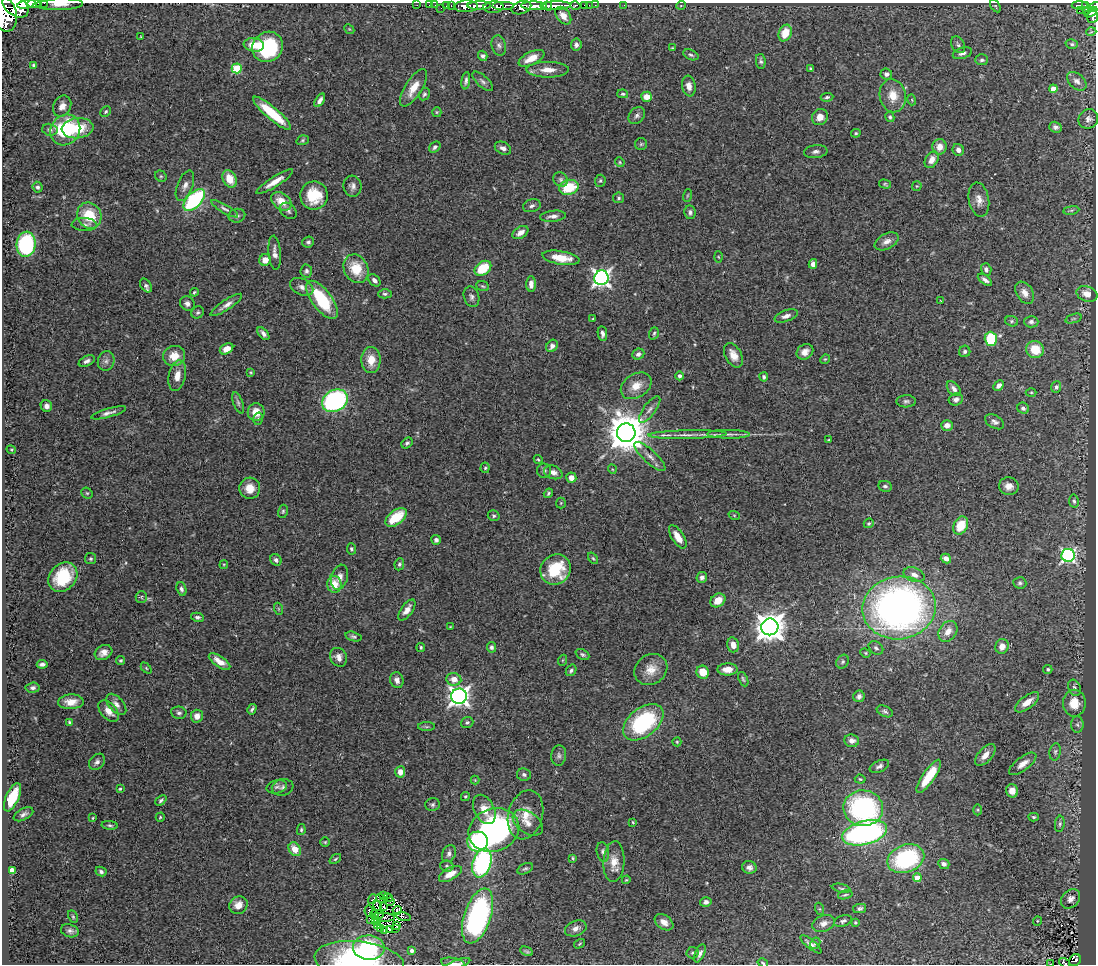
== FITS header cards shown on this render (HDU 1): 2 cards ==
NAXIS1  =                 1094
NAXIS2  =                  962

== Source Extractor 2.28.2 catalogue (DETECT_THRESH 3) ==
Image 1094 x 962 px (HDU 1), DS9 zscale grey, 1 PNG px = 1 image px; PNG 1098 x 966 px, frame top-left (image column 1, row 962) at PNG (2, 3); each listed source drawn as its Kron ellipse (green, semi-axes under 4 px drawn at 4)
Background 1.02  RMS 0.061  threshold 0.182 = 3 sigma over >= 5 px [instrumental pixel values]
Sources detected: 395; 3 with non-positive FLUX_AUTO (blend fragments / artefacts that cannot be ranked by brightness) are neither listed nor drawn; the other 392 listed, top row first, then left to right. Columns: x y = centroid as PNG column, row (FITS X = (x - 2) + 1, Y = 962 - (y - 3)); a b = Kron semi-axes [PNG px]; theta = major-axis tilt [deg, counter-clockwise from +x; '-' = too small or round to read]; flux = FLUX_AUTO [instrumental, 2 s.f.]
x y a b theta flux
44 3 2 2 - 32
26 4 9 4 12 1300
34 4 7 3 -1 910
59 4 23 6 1 49
417 5 2 2 - 10
429 5 2 2 - 5.2
435 5 2 2 - 15
446 5 3 2 - 36
451 5 3 2 - 34
504 5 11 4 0 660
555 5 15 4 1 1200
585 5 3 2 - 22
589 5 3 2 - 7
595 5 3 2 - 6.8
624 5 2 2 - 2
681 5 5 3 - 3.8
1080 5 8 3 -2 120
16 6 14 10 -35 1800
466 6 12 6 2 1500
479 6 11 4 0 1600
534 6 13 4 -1 2300
547 6 5 4 - 690
575 6 5 3 - 170
995 6 7 4 -56 5.6
1085 6 4 3 - 150
493 7 10 5 3 540
1094 7 7 4 30 340
441 8 2 2 - 13
521 8 10 6 19 890
1081 10 4 2 - 12
1087 10 4 3 - 88
1091 12 7 3 32 420
4 14 18 12 -71 3300
563 16 10 6 -52 34
1092 16 7 5 85 510
349 29 6 4 -44 3.9
1091 32 5 3 - 3.5
785 33 8 6 67 76
141 37 3 2 - 2.8
1072 44 6 5 - 7.5
254 45 10 6 -7 72
499 45 10 7 -75 15
576 45 6 5 - 14
958 45 9 6 -59 11
268 47 16 14 42 320
672 48 4 3 - 4
962 53 10 5 19 18
691 55 8 5 -23 8.6
483 56 5 4 - 11
531 58 14 6 26 54
982 60 6 5 - 9
761 61 7 4 -80 9.2
34 65 3 3 - 6.4
237 68 5 5 - 210
811 69 4 3 - 6.6
548 70 21 8 0 49
886 74 6 5 - 17
466 81 9 4 82 11
483 81 13 5 -43 13
1077 81 11 7 -41 19
689 86 10 7 -81 27
413 88 21 8 58 63
1053 89 4 4 - 70
424 94 6 5 - 8
623 94 5 4 - 6.2
893 96 17 13 -80 65
647 97 5 5 - 42
827 97 6 4 8 8
320 100 7 4 56 17
912 100 5 3 - 4
62 106 11 8 63 30
106 111 6 4 45 7
437 112 5 4 - 4.7
272 113 24 6 -40 180
637 116 9 7 49 14
820 117 8 7 - 35
890 117 5 4 - 7.6
1088 119 10 9 - 19
1055 127 6 5 - 12
78 128 16 10 6 120
50 130 8 6 -13 12
65 130 16 14 51 300
856 133 5 3 - 5.7
303 140 6 4 18 6.7
641 144 6 6 - 7.2
435 147 6 4 43 9.9
940 147 7 7 - 39
503 148 8 6 -26 20
958 150 6 5 - 19
816 152 12 6 6 15
932 160 9 6 60 34
620 162 5 4 - 4.8
161 176 6 5 - 7.2
229 179 9 6 -63 67
561 179 8 7 - 12
600 181 6 5 - 7
275 182 21 5 32 41
885 184 6 4 -15 5.7
185 186 16 7 68 25
353 186 10 9 - 20
917 186 5 4 - 4.5
38 187 5 5 - 9.2
569 187 10 7 14 150
314 195 14 14 - 140
687 196 6 3 71 3.9
618 198 5 5 - 8
194 200 13 7 46 490
979 200 17 10 -79 36
281 201 11 8 -36 60
532 206 9 6 16 13
225 209 15 4 -30 13
1071 210 8 4 8 7
288 211 9 7 -42 12
690 212 7 5 -80 11
89 215 13 11 -61 130
237 216 8 7 - 12
553 216 13 5 6 20
84 225 13 6 -2 18
520 233 9 5 33 25
887 241 13 7 28 25
308 242 6 5 - 9.3
26 244 12 9 82 470
275 253 17 6 -85 24
718 257 5 3 - 3.9
561 258 19 6 -9 84
265 260 6 5 - 43
813 264 5 4 - 18
483 268 9 6 36 130
356 269 15 12 -61 120
986 269 6 5 - 13
306 271 6 6 - 9.9
601 278 7 7 - 1700
374 280 7 5 -45 14
985 280 8 4 -37 13
531 284 7 4 88 25
146 285 7 5 -56 11
483 286 6 4 -20 6.2
302 287 12 8 -26 23
194 292 4 3 - 5.5
1025 293 12 8 -57 29
385 294 7 4 -1 8.5
1087 294 11 7 -20 36
471 297 10 7 -73 15
322 300 22 10 -54 250
941 301 3 2 - 3.2
187 304 8 7 - 16
226 305 18 5 34 25
198 312 6 5 - 8.1
786 316 12 5 19 20
1073 318 8 3 19 7.4
593 319 3 3 - 5.3
1012 321 6 5 - 7.5
1031 322 7 5 -3 11
654 333 6 4 72 7.1
263 334 8 4 -50 15
602 334 7 4 -83 13
991 339 7 6 - 180
552 346 6 5 - 19
226 349 7 5 30 38
1035 349 9 8 - 84
965 351 6 5 - 9.1
805 352 9 7 34 26
638 354 6 5 - 12
733 355 13 8 -62 40
174 356 11 10 - 59
825 359 5 4 - 4.8
371 360 13 9 -89 58
87 361 8 5 26 14
106 361 10 8 76 17
251 372 3 3 - 4
177 376 15 8 78 39
679 376 4 4 - 9.3
764 377 4 4 - 7.5
999 385 6 4 45 18
636 386 16 11 33 56
1056 387 5 5 - 12
954 389 8 5 -49 16
1031 392 5 3 - 4.2
956 399 7 6 - 15
335 401 13 10 28 680
906 401 10 6 1 12
238 403 11 5 -71 10
46 406 6 5 - 19
1023 408 6 5 - 12
650 409 16 6 53 22
256 412 9 8 - 54
108 413 18 4 16 18
258 419 6 5 - 7.8
995 422 10 6 -30 15
947 425 6 5 - 28
626 433 9 9 - 12000
728 434 21 4 -1 19
687 435 39 4 1 40
829 440 3 3 - 4.6
407 443 6 4 40 9
11 450 5 3 - 4.2
650 456 20 6 -42 30
538 459 4 3 - 5.6
485 468 5 4 - 6.5
612 469 5 3 - 3.3
544 471 7 7 - 12
553 472 9 6 -17 23
571 478 5 5 - 32
885 486 7 5 -10 10
1009 486 10 8 -11 29
250 488 10 10 - 53
87 493 6 5 - 6.3
548 493 5 4 - 7.1
1074 501 6 5 - 9.3
561 503 5 5 - 6
283 511 7 5 75 7.1
734 515 6 3 -19 4.8
494 516 6 5 - 7.7
396 517 12 7 38 120
869 523 5 4 - 5.4
961 526 9 7 63 96
678 537 13 6 -57 42
436 540 5 4 - 12
351 549 5 4 - 7.3
1068 555 7 6 - 870
593 558 6 4 -52 5.8
91 559 5 5 - 7.7
946 559 5 4 - 22
276 560 6 5 - 12
399 564 6 5 - 7.3
224 565 4 4 - 4
556 569 16 14 45 190
914 575 11 7 -21 29
63 577 16 13 48 180
340 577 13 8 74 27
702 577 5 5 - 14
1020 583 6 5 - 8.5
334 584 8 7 - 63
181 589 7 4 -72 12
141 597 6 5 - 7.4
718 600 8 6 35 49
899 608 37 31 8 2100
279 609 6 4 -70 4.9
407 610 12 5 55 27
197 617 6 4 -10 9.6
450 627 3 2 - 2.7
770 627 8 8 - 6200
948 631 11 8 55 41
353 637 8 4 -16 9.1
733 645 7 5 -76 31
1002 646 7 6 - 29
421 647 4 4 - 6.4
491 647 5 4 - 11
876 648 8 6 -37 11
103 652 9 7 29 26
865 653 5 4 - 4.8
582 655 7 5 -25 8.4
339 657 10 8 -60 27
563 660 5 3 - 4.2
121 661 4 4 - 6.4
220 662 12 5 -34 45
843 662 7 6 - 8.6
42 664 5 4 - 12
146 668 6 4 -46 5.4
651 669 17 14 36 56
728 669 10 6 1 47
1048 669 4 4 - 5.8
571 670 6 4 54 9.1
703 672 6 6 - 64
454 679 7 6 - 37
743 679 7 4 -66 7.6
397 680 8 6 -71 18
33 688 7 5 6 10
1074 688 8 6 -67 12
459 696 8 7 - 2200
859 696 6 5 - 14
71 702 13 7 2 42
1027 702 14 6 37 43
1074 703 13 11 -89 69
116 704 12 7 -47 22
252 709 5 3 - 8.7
109 711 13 7 -48 37
885 711 8 5 -25 9.3
179 713 8 6 -9 11
197 716 6 6 - 28
69 722 3 3 - 4.9
467 722 6 5 - 9.4
643 722 23 14 38 440
1077 725 8 6 -86 11
426 727 8 4 0 6.5
852 741 7 6 - 22
677 742 4 4 - 4.4
1055 752 9 5 80 10
559 755 10 7 84 13
985 755 13 7 48 34
97 762 9 7 47 15
1023 764 16 6 37 35
879 766 10 5 24 13
400 772 5 5 - 34
524 775 7 6 - 11
929 776 19 6 55 110
860 779 5 4 - 5.5
475 780 4 4 - 3.8
277 787 10 6 13 13
283 787 11 8 11 17
120 789 3 3 - 5.7
1012 791 7 6 - 41
465 796 5 4 - 5.8
12 797 15 6 66 130
161 800 6 4 41 8.7
432 805 7 6 - 9.9
863 808 20 18 -5 710
484 809 15 10 -63 56
978 810 5 3 - 4.3
23 814 10 5 28 15
525 815 25 17 75 81
160 817 4 4 - 5.1
1034 817 5 4 - 6.5
93 818 3 2 - 3.6
633 822 4 3 - 3.6
528 823 17 10 -35 37
1060 824 8 5 84 8.7
110 825 8 4 -6 7.3
301 830 5 4 - 6.4
494 830 26 21 20 920
865 833 23 12 15 1200
325 842 5 5 - 5.1
478 842 10 10 - 340
295 849 7 5 -58 60
603 852 10 6 -79 13
449 854 9 6 65 14
573 858 4 3 - 5
335 859 6 4 36 6.7
906 859 19 13 22 440
614 862 20 10 86 54
482 863 15 9 73 660
944 864 6 5 - 14
447 866 6 5 - 7.6
749 867 7 6 - 18
525 869 8 5 27 8.3
12 870 4 4 - 29
101 871 6 4 -27 9.4
450 874 12 6 28 43
917 878 4 4 - 52
626 880 4 3 - 3.9
841 888 9 4 -13 7
383 895 4 3 - 4.2
845 895 7 4 14 6.3
381 898 5 2 - 6.9
388 898 5 2 - 1.8
373 899 5 2 - 2.8
1071 899 11 8 47 26
390 902 4 2 - 2.5
706 902 6 5 - 13
238 905 9 8 - 42
377 905 5 2 - 1.7
383 906 3 2 - 5.1
860 908 7 4 11 9.2
820 909 6 4 -70 5.3
397 910 4 2 - 4.4
369 911 6 2 -79 6
374 914 4 2 - 3.6
379 915 5 2 - 2.6
403 916 7 3 -12 7.3
478 916 28 13 71 910
73 917 7 4 -63 6.1
383 917 12 3 -3 4.3
371 919 3 2 - 4.8
375 921 2 2 - 2.4
843 921 9 5 19 10
1037 921 5 3 - 3.2
664 922 10 7 -36 26
855 922 3 3 - 5
824 923 12 8 22 25
378 925 4 2 - 7
397 925 4 3 - 4.1
381 928 3 2 - 2.1
576 928 11 7 21 23
390 929 4 2 - 2.1
396 929 2 2 - 2.3
385 930 4 2 - 4.6
70 931 9 6 -16 15
815 943 6 4 62 7.2
579 944 6 3 33 4.3
811 944 13 4 -39 17
369 948 16 12 -1 260
412 950 3 3 - 16
526 951 6 3 -27 6.8
693 953 6 5 - 8
700 953 9 5 65 14
1075 960 6 5 - 120
359 961 45 19 -7 450
453 963 12 5 -13 14
763 963 5 3 - 4.6
1065 963 6 3 -36 17
458 964 13 3 20 9.9
1051 964 4 2 - 2.8
At the frame edge (FLAGS 8, measured only in part): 13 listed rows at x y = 44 3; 26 4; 34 4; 59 4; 16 6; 1094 7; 4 14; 359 961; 453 963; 763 963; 1065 963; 458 964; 1051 964
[3 non-positive-flux detections neither listed nor drawn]